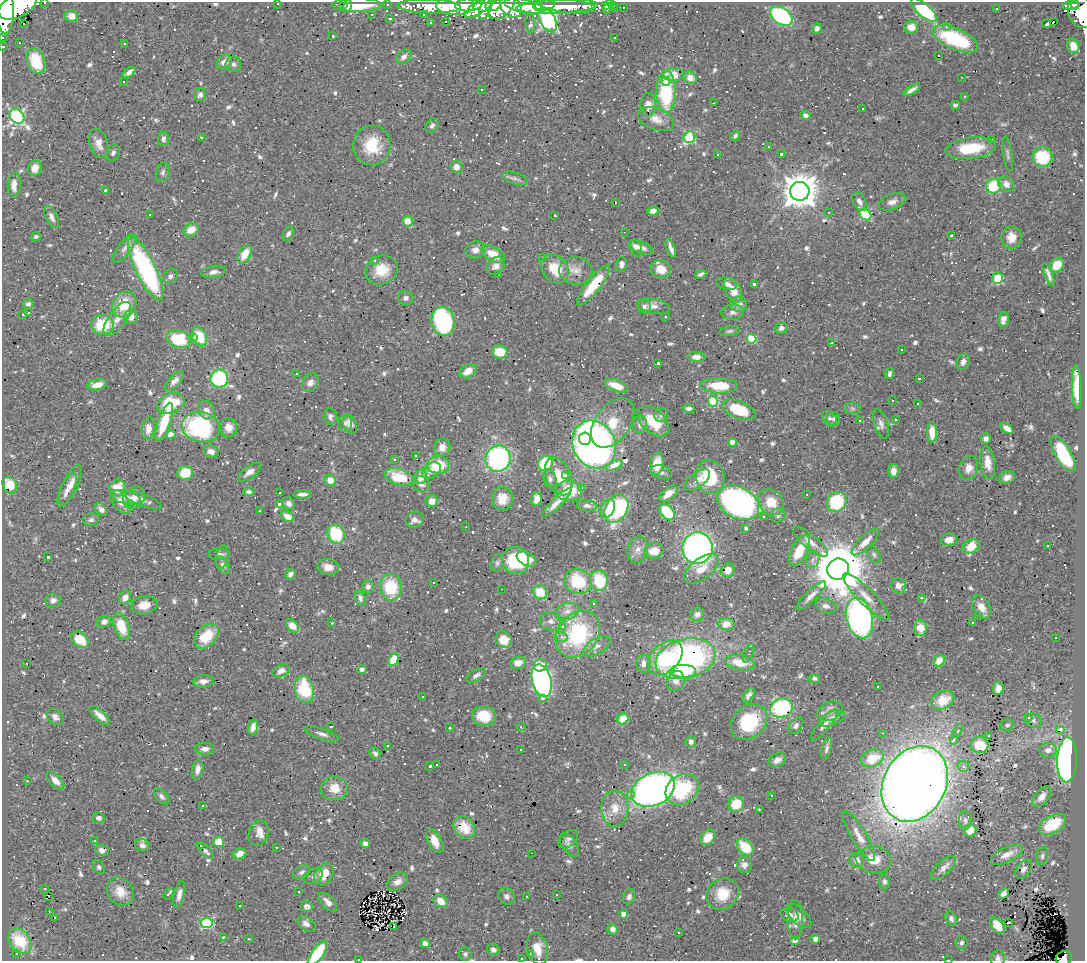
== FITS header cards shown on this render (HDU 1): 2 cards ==
NAXIS1  =                 1083
NAXIS2  =                  959

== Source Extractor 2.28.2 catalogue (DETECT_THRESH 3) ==
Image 1083 x 959 px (HDU 1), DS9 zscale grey, 1 PNG px = 1 image px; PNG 1087 x 963 px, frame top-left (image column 1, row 959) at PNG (2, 2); each listed source drawn as its Kron ellipse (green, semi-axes under 4 px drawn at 4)
Background 0.511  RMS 0.027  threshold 0.0822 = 3 sigma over >= 5 px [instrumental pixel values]
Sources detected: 990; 2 with non-positive FLUX_AUTO (blend fragments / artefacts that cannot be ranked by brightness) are neither listed nor drawn; of the other 988, the 500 brightest by FLUX_AUTO listed and drawn (488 fainter detections omitted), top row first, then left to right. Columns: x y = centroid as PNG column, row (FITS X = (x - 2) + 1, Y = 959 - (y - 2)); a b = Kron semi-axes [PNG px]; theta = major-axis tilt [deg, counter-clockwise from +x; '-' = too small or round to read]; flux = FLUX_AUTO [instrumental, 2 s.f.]
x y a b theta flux
45 3 3 2 - 8.3
278 3 3 3 - 9.9
343 4 3 3 - 130
388 4 3 3 - 14
357 5 24 7 0 90
455 5 19 9 1 1800
468 5 13 6 4 1200
493 5 8 5 21 680
613 5 4 3 - 9
1071 5 8 4 9 150
1075 5 4 3 - 170
17 6 20 11 27 4100
347 6 6 4 76 20
429 6 32 7 -2 600
524 6 20 7 -13 2000
537 6 5 4 - 390
545 6 10 4 8 830
557 6 41 7 3 730
567 6 28 6 -5 440
605 6 4 3 - 14
609 6 8 2 64 19
479 7 17 6 34 840
502 7 15 9 40 1300
511 7 12 9 -46 1300
623 7 3 2 - 5.6
486 8 12 5 69 620
996 8 3 3 - 110
5 9 24 9 -88 3900
615 9 3 3 - 13
924 10 16 6 -42 180
1081 11 17 12 -74 1200
372 14 3 3 - 4.8
423 14 3 3 - 5.6
72 16 6 6 - 18
781 16 12 8 -35 230
390 18 3 3 - 6
548 20 13 7 -61 620
446 21 3 2 - 5.5
431 22 3 3 - 5.7
1053 22 3 3 - 1300
530 23 10 4 -84 7.6
24 24 3 3 - 80
1046 24 4 3 - 180
911 27 7 6 - 17
947 27 4 4 - 5.5
817 28 5 4 - 6
333 36 3 3 - 4.9
614 37 3 3 - 7.1
3 38 2 2 - 6.2
955 39 24 10 -23 140
19 43 3 2 - 6.6
124 44 3 3 - 11
1073 46 7 6 - 27
3 47 3 3 - 13
939 56 3 3 - 110
404 57 8 6 39 7.8
36 61 13 8 -71 73
224 62 8 6 44 12
233 64 8 7 - 6.3
129 72 7 4 38 8.9
674 75 10 6 2 5.3
962 77 3 2 - 45
690 78 6 6 - 16
123 81 3 3 - 11
666 81 4 4 - 10
482 89 3 3 - 4.8
912 90 9 3 33 9
666 92 21 10 -90 150
200 95 6 6 - 7
965 96 3 3 - 13
714 103 3 3 - 5.1
648 105 11 7 -90 30
955 105 5 3 - 5
863 108 3 3 - 5.8
805 115 5 4 - 6.5
17 116 8 6 -49 370
656 119 19 11 -21 22
432 126 8 6 53 5.9
735 136 6 4 47 5
201 137 3 2 - 33
689 137 6 5 - 170
163 139 7 5 85 6.9
992 140 3 3 - 44
99 143 15 9 -73 17
372 145 20 19 - 67
769 147 3 2 - 7.8
971 148 25 10 7 75
113 153 8 6 65 6.4
718 154 3 3 - 8.6
781 154 3 3 - 9.2
1007 154 17 4 -81 6.4
1042 157 10 10 - 95
456 167 6 6 - 14
35 168 8 7 - 15
163 172 10 7 79 6.1
515 178 13 6 -17 8
1006 184 8 7 - 13
14 185 12 6 85 17
993 186 7 7 - 18
105 190 4 3 - 27
800 191 9 9 - 4300
859 201 10 6 -64 10
615 202 3 3 - 1300
892 202 14 7 21 14
653 211 5 4 - 9.4
829 212 3 2 - 7.2
150 215 3 3 - 6.1
555 215 3 3 - 6.3
865 215 6 5 - 140
51 217 12 6 -65 8.2
407 221 5 5 - 26
191 230 8 6 32 25
624 232 3 2 - 5.1
288 234 8 5 62 5.6
951 235 3 3 - 5.2
36 237 5 4 - 5
1011 237 11 10 - 20
641 247 12 6 -21 13
125 248 17 6 53 11
636 248 9 5 -67 9.8
671 248 10 3 -71 11
475 250 10 8 19 12
245 254 10 6 63 32
493 254 13 7 -28 35
543 258 3 3 - 26
375 261 3 3 - 12
621 264 7 5 77 9.6
1057 265 8 6 52 28
496 266 10 8 43 12
145 269 35 10 -64 330
555 269 16 12 -50 54
661 269 10 9 - 30
381 270 16 14 24 41
576 271 17 13 -5 22
214 272 12 6 8 10
701 274 6 4 12 5.1
1048 274 12 3 -67 7.5
499 275 3 2 - 5
170 276 8 6 40 6
997 278 6 5 - 85
726 284 11 6 -11 7.9
754 284 4 3 - 7.6
593 285 25 7 51 88
733 290 13 7 -63 20
406 298 7 7 - 6.5
28 304 5 5 - 5.7
124 304 14 11 54 56
739 304 8 7 - 10
653 306 16 7 -11 15
644 307 7 6 - 7.4
733 312 11 8 4 9.4
28 313 4 3 - 5.6
23 315 4 3 - 6.1
665 316 3 3 - 12
131 317 7 7 - 16
117 319 20 9 54 22
1003 319 7 5 79 11
443 321 15 11 -80 250
102 325 11 9 1 75
781 328 6 5 - 7.3
730 331 10 5 10 4.9
193 337 3 3 - 7
199 337 10 7 -63 52
178 339 12 8 -17 88
751 339 5 5 - 95
831 343 3 3 - 55
901 350 3 3 - 25
500 352 8 6 -8 31
696 357 8 5 -3 13
963 362 8 6 67 7.5
658 363 3 3 - 11
468 371 9 6 33 20
296 374 3 3 - 40
889 374 5 4 - 5.5
219 378 9 9 - 160
919 379 3 3 - 11
175 381 12 5 45 9.5
310 383 10 7 59 11
97 385 10 5 11 18
616 386 12 5 -20 30
719 386 18 7 -2 62
1077 387 22 5 -88 47
713 401 5 5 - 120
893 401 3 3 - 15
171 403 14 10 20 75
917 404 3 3 - 5.8
689 408 6 4 1 5.4
852 408 8 5 -8 5.3
206 410 10 8 -55 12
739 410 18 8 -21 84
661 415 7 6 - 5.2
330 417 8 6 -78 7.3
829 418 9 6 -47 6.7
834 419 7 6 - 5.3
896 420 3 3 - 26
653 421 18 11 -43 58
860 421 3 3 - 29
164 422 20 6 71 67
613 423 28 17 54 59
345 424 9 7 79 6.7
350 424 10 6 -64 9.5
881 424 15 6 -71 10
640 425 9 7 82 8.2
201 427 19 15 -13 260
229 427 9 8 - 15
148 428 11 6 83 16
1007 428 7 4 -37 13
932 432 10 5 -89 31
171 434 5 4 - 13
986 438 5 5 - 7.4
585 439 6 6 - 140
732 443 4 4 - 21
594 444 25 21 -61 1600
442 447 9 8 - 15
211 451 8 6 -11 12
1063 454 20 8 -60 95
416 455 3 2 - 13
498 459 13 12 - 370
394 460 3 3 - 6.1
545 463 8 7 - 76
988 463 17 7 -82 24
657 464 12 6 81 30
438 465 11 8 -1 65
614 465 9 4 26 13
969 468 12 9 75 17
431 471 10 7 37 11
893 471 7 5 88 16
249 472 13 6 36 14
661 472 11 6 -17 8.1
185 473 7 7 - 54
565 475 3 3 - 24
559 476 20 12 -65 40
399 477 14 8 -18 46
421 477 7 6 - 22
710 477 17 14 -74 95
1007 477 8 6 19 12
550 479 10 6 -76 6.3
330 480 6 6 - 20
697 480 15 7 36 15
421 484 9 7 -31 8.9
10 485 8 7 - 24
70 485 21 7 64 21
118 488 8 8 - 40
581 488 3 3 - 10
67 490 18 7 66 16
569 491 13 10 -3 58
249 492 5 4 - 6.2
279 492 3 3 - 30
303 494 9 4 2 9.2
668 494 11 5 38 20
806 495 3 3 - 32
126 497 15 6 -14 16
134 498 12 10 53 15
502 499 12 10 -87 28
537 499 7 5 81 17
142 500 21 6 -21 13
432 501 6 6 - 18
120 502 14 7 -52 19
557 502 20 5 45 17
771 502 14 12 -44 37
837 502 11 9 51 110
289 503 7 5 -51 8.3
738 503 22 15 -30 740
279 504 3 3 - 52
587 506 10 5 -8 7.6
607 508 10 6 61 28
616 509 15 11 61 310
101 510 7 5 -49 7.9
259 511 3 2 - 7.7
667 512 9 6 -51 77
778 515 8 7 - 5.3
287 516 7 5 -29 23
764 516 3 3 - 22
415 519 9 7 21 9.4
91 520 8 6 10 5.6
466 527 3 2 - 5.3
746 528 4 3 - 5.4
336 534 10 8 -65 92
949 540 8 6 10 17
810 542 22 7 -39 14
865 542 18 6 45 21
971 546 9 6 26 39
1048 546 3 2 - 6.2
697 548 16 15 - 690
638 550 13 10 74 15
654 551 10 7 9 27
799 551 17 8 63 46
219 554 10 6 -3 6.9
874 555 10 6 -56 5.4
48 557 3 3 - 10
222 557 12 6 81 7.2
527 559 10 6 -26 29
813 560 9 6 69 7.9
516 561 14 13 - 100
497 563 9 5 76 5.2
223 565 10 5 -56 6.3
328 567 11 8 -10 17
701 569 20 10 37 28
838 569 11 10 - 13000
728 570 7 6 - 21
291 574 6 4 45 7.5
578 581 14 12 -24 91
599 581 10 9 - 74
433 582 3 3 - 110
899 586 8 7 - 16
368 587 7 6 - 8.4
391 587 13 10 -84 90
502 589 3 2 - 120
540 592 7 6 - 44
811 596 20 5 43 14
866 596 31 8 -45 15
125 597 7 6 - 15
360 598 8 5 -71 6.9
922 598 3 3 - 33
53 600 7 7 - 8.2
593 603 3 3 - 33
144 605 13 9 11 23
826 606 11 7 -19 9.1
981 607 12 8 -62 20
567 611 12 8 17 14
697 614 7 6 - 9.9
978 615 3 3 - 12
859 618 21 13 -75 470
551 621 11 9 -14 10
104 622 7 5 22 8.5
332 623 3 2 - 6.2
973 623 3 3 - 67
726 624 8 6 -8 25
121 626 14 7 -69 54
292 626 8 5 -46 27
562 627 4 4 - 9.5
920 628 8 6 -90 30
578 634 25 20 51 200
206 636 14 10 44 44
561 637 6 4 -10 6
1055 638 3 3 - 5.6
80 640 10 7 -39 38
504 640 9 7 -57 31
597 646 15 8 31 13
749 653 10 4 67 5.1
665 658 20 14 45 110
685 659 30 19 15 510
393 660 6 5 - 42
939 660 6 5 - 24
518 663 8 6 9 22
740 663 15 7 -11 39
26 664 3 3 - 110
644 664 9 7 -86 13
540 665 7 6 - 24
362 670 5 4 - 6.6
281 671 9 6 25 13
683 671 13 6 0 97
476 675 11 5 33 7
814 678 5 4 - 4.9
203 681 10 6 4 11
542 681 17 9 -75 640
676 681 10 8 64 14
877 687 3 3 - 5.9
998 688 7 5 82 11
304 689 14 9 -77 97
749 695 8 4 55 7.8
422 696 3 3 - 23
542 698 4 3 - 10
943 700 12 9 27 41
781 708 11 9 15 190
830 711 13 9 21 12
100 716 13 5 -42 17
484 716 12 10 -11 58
55 717 9 7 -42 9.5
832 718 13 7 23 14
1029 718 3 3 - 5.1
623 719 6 5 - 36
1033 721 9 6 -22 5.5
749 722 20 16 43 110
824 725 19 6 51 11
1007 725 7 5 23 5.7
331 726 3 3 - 13
521 726 5 3 - 7.6
796 726 9 6 54 6.7
253 727 8 4 77 10
449 728 3 3 - 20
1061 729 3 3 - 8.8
958 731 7 4 63 6.6
883 733 3 2 - 18
322 734 18 5 -18 9.7
989 736 3 3 - 7.3
954 740 4 3 - 19
691 742 6 5 - 7.3
388 745 3 3 - 6.9
980 745 9 8 - 47
205 749 9 6 -1 11
521 749 3 3 - 6.3
827 749 11 4 74 6.3
1048 750 8 7 - 12
375 753 7 5 -55 5.9
872 758 12 8 22 53
777 760 9 6 32 12
1067 760 22 10 87 620
624 764 3 3 - 4.9
437 765 3 2 - 7.3
430 766 4 3 - 14
963 766 6 5 - 7.6
198 769 10 5 78 13
27 781 3 2 - 6.6
55 781 11 6 -46 14
915 784 39 31 62 4300
334 788 13 12 - 33
653 789 23 16 26 1000
682 790 18 14 37 37
630 794 3 3 - 9.6
772 795 3 3 - 8.8
162 796 9 5 -49 6.3
1042 797 12 7 51 15
736 804 8 7 - 44
202 805 3 2 - 7.5
615 808 18 13 -89 35
759 809 3 2 - 14
99 818 6 5 - 5.6
965 820 9 6 89 6.1
1052 824 15 8 31 69
464 827 12 9 -50 40
970 831 6 6 - 22
258 833 13 9 70 22
859 836 29 7 -59 22
708 837 9 6 48 31
568 839 11 7 39 7.4
94 841 3 3 - 4.9
434 841 12 6 -63 24
218 842 5 5 - 29
365 844 5 4 - 11
142 845 7 6 - 7.4
569 845 13 7 -54 7.6
200 846 3 3 - 27
276 847 3 3 - 15
745 847 10 6 -46 61
102 850 7 5 -21 7.7
206 851 10 5 -44 6.5
532 853 3 2 - 15
240 854 7 5 26 17
1007 855 18 7 26 16
1042 856 9 6 78 5.3
857 860 8 7 - 15
874 860 18 13 -6 33
744 865 8 7 - 9.1
99 867 7 5 -59 4.9
943 868 16 7 43 10
1024 869 11 6 52 8.9
302 872 9 6 30 6.1
324 874 12 8 55 34
313 876 10 7 27 6.6
885 881 8 5 -88 5.6
397 882 11 7 36 12
45 889 3 3 - 7.3
120 891 15 12 -49 28
298 892 3 3 - 6.9
168 894 6 2 55 5.4
556 894 3 3 - 5.5
723 894 17 14 34 51
1003 894 6 4 45 11
179 895 13 5 76 12
49 896 4 3 - 15
506 896 9 8 - 8.6
526 896 3 3 - 27
629 897 8 6 71 7.1
440 901 8 6 -38 21
328 902 12 6 -46 12
240 906 3 3 - 110
307 906 6 5 - 7.9
49 912 3 2 - 5.1
623 914 4 4 - 25
790 915 9 6 -21 7.6
799 916 15 8 -44 14
55 917 3 3 - 160
951 919 7 5 -66 5.3
795 920 19 7 -89 18
207 923 6 5 - 180
1009 923 3 3 - 11
307 924 10 6 -38 11
997 925 9 6 -54 29
393 927 3 3 - 50
613 929 5 5 - 11
678 932 3 3 - 9.2
223 937 3 3 - 11
249 939 3 3 - 6.7
815 939 5 4 - 7.6
20 941 14 10 -54 77
795 941 5 4 - 7.1
962 943 7 6 - 5.7
425 944 5 4 - 11
537 948 16 10 -76 32
493 950 6 5 - 6.7
317 953 14 6 54 99
17 954 3 3 - 8.2
465 954 6 6 - 5.2
530 954 3 2 - 6.6
522 958 3 3 - 6.6
998 958 8 7 - 6.5
1064 958 8 6 18 150
359 959 3 2 - 27
948 960 3 2 - 6.9
At the frame edge (FLAGS 8, measured only in part): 13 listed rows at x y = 45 3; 278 3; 17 6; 5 9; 1081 11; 3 38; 3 47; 317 953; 522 958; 998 958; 1064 958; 359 959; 948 960
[488 fainter detections neither listed nor drawn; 2 non-positive-flux detections neither listed nor drawn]